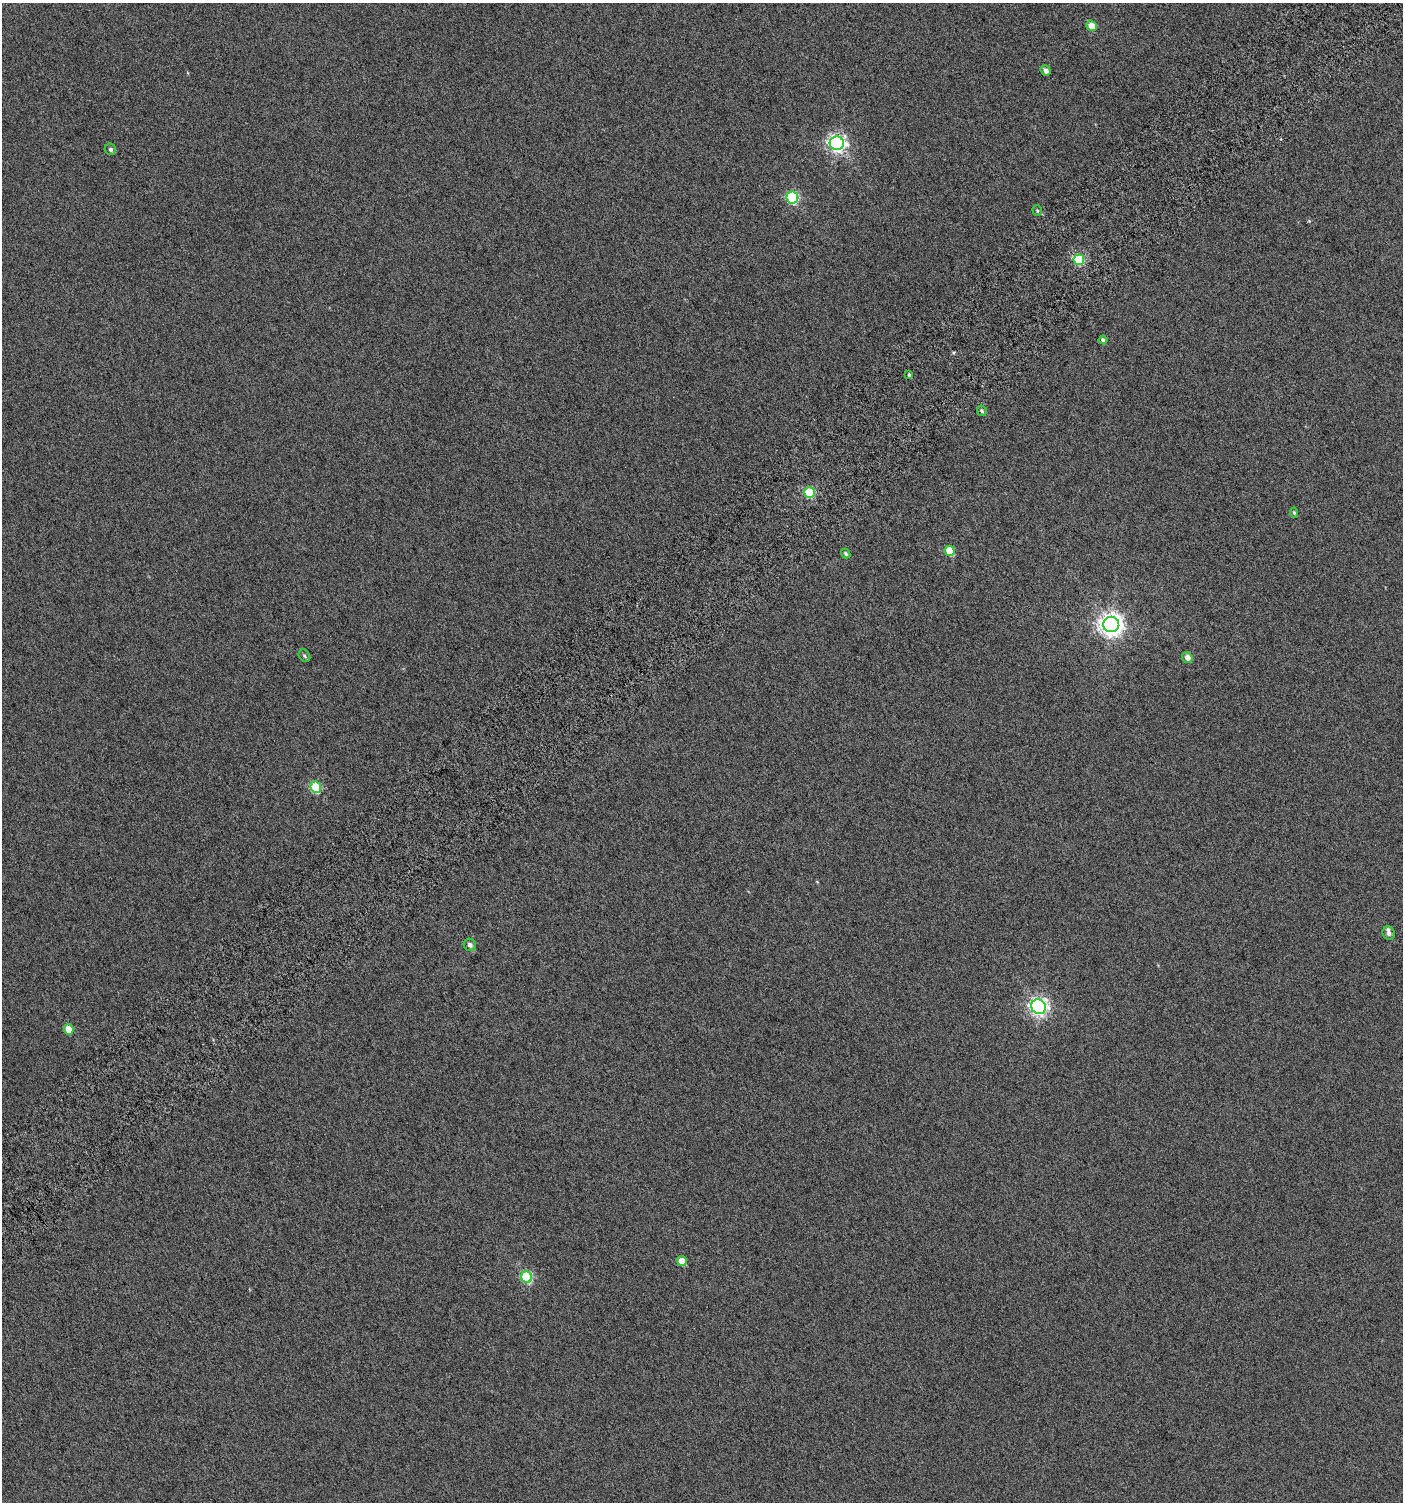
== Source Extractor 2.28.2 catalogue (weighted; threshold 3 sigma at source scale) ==
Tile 10 of 4 x 4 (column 2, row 3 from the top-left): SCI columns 1638-3038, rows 1528-3027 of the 6008 x 6064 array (HDU 1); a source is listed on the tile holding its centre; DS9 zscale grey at full resolution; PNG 1405 x 1504 px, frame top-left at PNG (2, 3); each listed source drawn as its Kron ellipse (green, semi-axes under 4 px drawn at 4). Shown black and unused: <1% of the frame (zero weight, under 4 of 8 exposures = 2% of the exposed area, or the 3 px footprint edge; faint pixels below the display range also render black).
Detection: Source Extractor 2.28.2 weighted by HDU 2 'WHT'; one run over the whole footprint, this tile lists its part. Background -0.0786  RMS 0.26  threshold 1.07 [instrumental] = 3 sigma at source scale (4.09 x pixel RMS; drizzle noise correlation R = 1.36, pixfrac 0.8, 0.0396/0.0396 arcsec/px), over >= 5 px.
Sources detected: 25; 1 inside a brighter listed object's ellipse — not listed separately; the other 24 listed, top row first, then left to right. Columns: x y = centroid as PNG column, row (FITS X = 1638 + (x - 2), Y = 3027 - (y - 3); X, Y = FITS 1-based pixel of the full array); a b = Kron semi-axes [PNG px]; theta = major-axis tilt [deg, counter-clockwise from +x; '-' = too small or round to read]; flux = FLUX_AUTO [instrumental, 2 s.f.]
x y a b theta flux
1091 26 5 5 - 310
1046 71 5 4 - 100
837 143 7 7 - 8200
110 149 6 5 - 58
792 198 6 5 - 2200
1037 211 5 4 - 30
1079 260 5 5 - 1500
1103 340 4 3 - 53
909 375 4 3 - 38
982 411 5 4 - 46
809 492 5 5 - 1600
1294 513 5 4 - 39
950 551 5 5 - 570
846 554 5 4 - 45
1111 624 8 8 - 18000
304 656 6 5 - 46
1187 657 5 5 - 140
316 787 6 5 - 1400
1389 933 7 6 - 79
470 945 6 6 - 86
1039 1007 7 7 - 9200
69 1029 5 4 - 370
682 1261 5 5 - 280
527 1277 6 5 - 1600